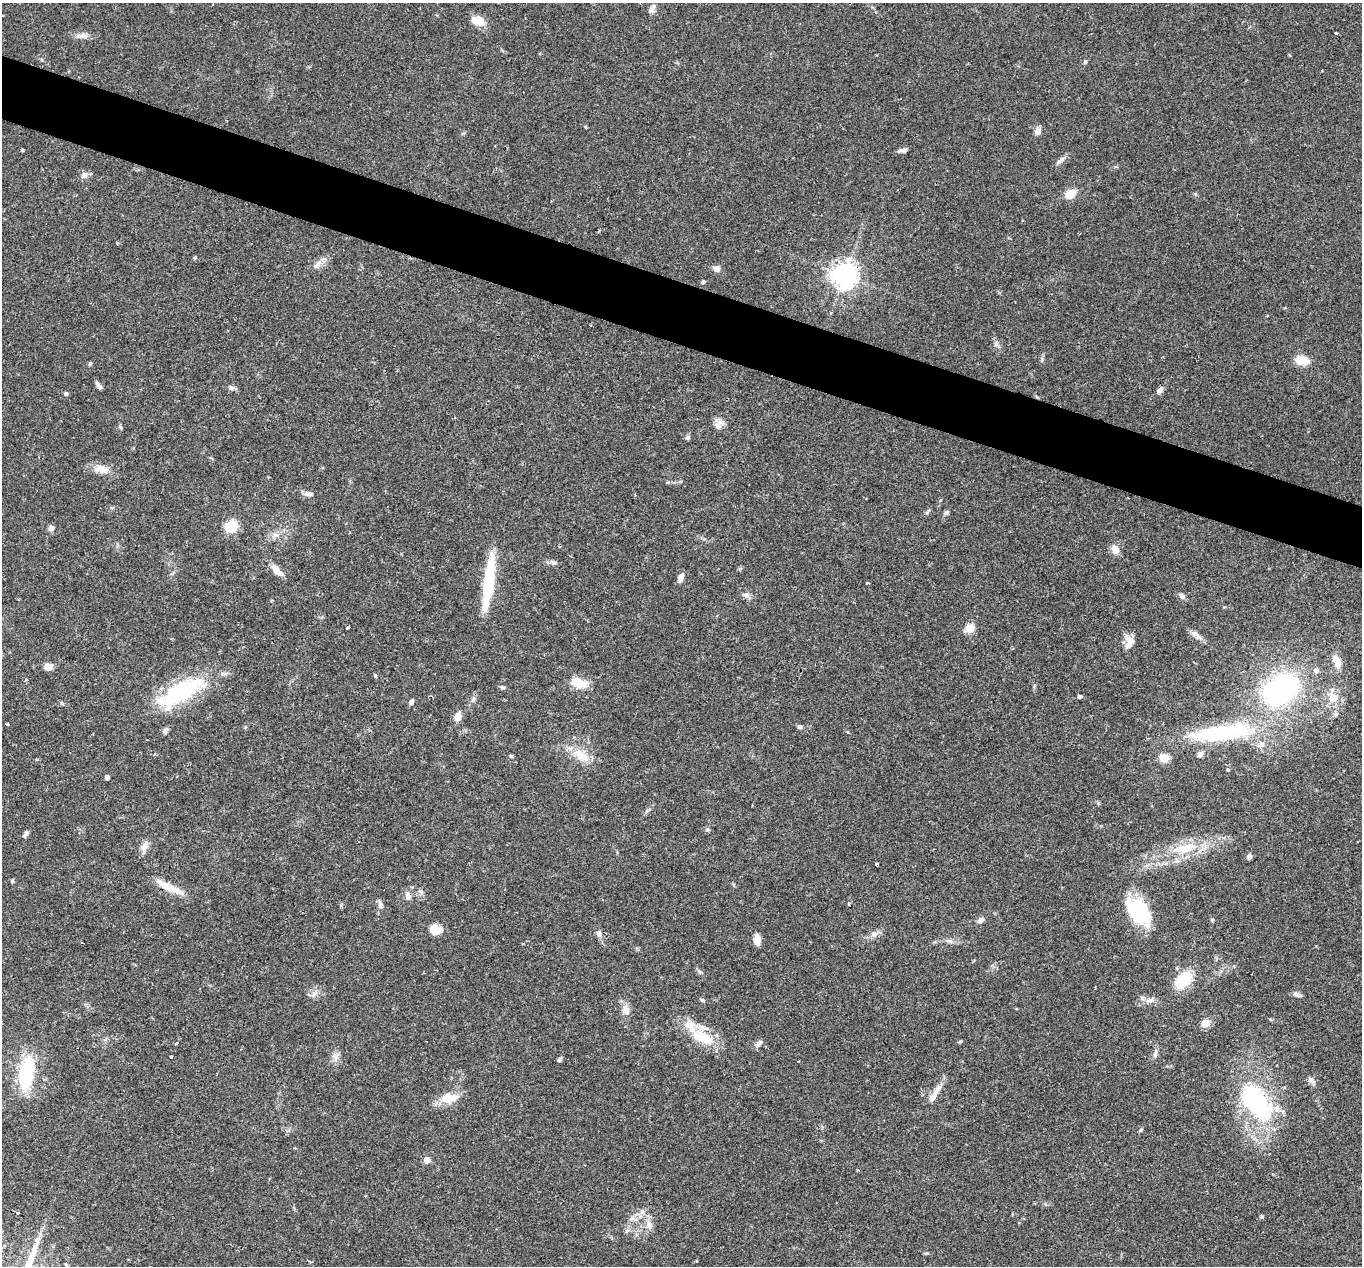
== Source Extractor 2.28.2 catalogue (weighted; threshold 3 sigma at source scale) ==
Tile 11 of 4 x 4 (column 3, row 3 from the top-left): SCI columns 2724-4083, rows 1531-2794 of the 5444 x 5458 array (HDU 1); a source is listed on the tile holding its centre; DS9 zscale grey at full resolution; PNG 1364 x 1268 px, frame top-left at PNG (2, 3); no overlay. Shown black and unused: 5% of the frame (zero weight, under 2 of 3 exposures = <1% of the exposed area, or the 3 px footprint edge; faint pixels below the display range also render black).
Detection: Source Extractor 2.28.2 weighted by HDU 2 'WHT'; one run over the whole footprint, this tile lists its part. Background 0.0311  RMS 0.0038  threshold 0.0171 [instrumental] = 3 sigma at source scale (4.5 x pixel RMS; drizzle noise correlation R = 1.50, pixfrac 1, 0.05/0.05 arcsec/px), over >= 5 px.
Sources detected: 122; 7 inside a brighter listed object's ellipse — not listed separately; the other 115 listed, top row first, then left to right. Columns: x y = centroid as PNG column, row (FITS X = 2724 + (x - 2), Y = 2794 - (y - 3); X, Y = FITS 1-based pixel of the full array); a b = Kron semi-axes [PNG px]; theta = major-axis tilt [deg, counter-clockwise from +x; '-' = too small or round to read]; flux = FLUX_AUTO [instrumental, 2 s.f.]
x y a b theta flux
652 9 12 6 64 1.8
478 20 16 10 -17 5.5
1336 33 3 3 - 0.39
82 36 19 7 -3 2.3
1085 62 6 5 - 0.54
1322 70 3 2 - 0.43
586 127 3 3 - 0.4
1037 131 10 8 72 2
22 150 3 3 - 0.65
900 150 12 6 15 1.4
1060 161 15 6 40 1.9
84 175 9 8 - 1.8
1070 194 14 11 31 4.8
195 257 5 4 - 0.5
318 264 17 6 41 2.5
717 268 8 7 - 2.2
844 275 8 8 - 360
703 282 5 4 - 0.76
996 344 6 6 - 0.98
1302 360 12 8 -11 8.6
90 363 6 4 45 0.49
99 386 10 4 -57 1.3
231 388 10 6 -8 1.2
1160 390 9 6 44 1.6
66 394 5 4 - 0.86
718 424 15 11 81 2.7
688 438 6 6 - 0.83
101 469 21 11 -7 4.7
309 494 10 6 -10 1.9
946 513 8 5 33 0.99
232 526 12 10 43 11
51 528 6 6 - 1.9
275 535 12 7 13 2.5
1115 550 11 9 -66 3.2
553 562 12 6 -15 1.4
277 571 16 7 -47 4.1
681 577 10 6 70 2.4
488 582 57 10 82 25
867 583 4 3 - 0.32
745 595 9 8 - 1.6
1182 596 9 7 -43 1.4
347 627 4 2 - 0.4
970 628 10 8 29 4.8
1196 635 20 6 -40 2.4
1131 640 19 9 -38 3.4
1337 662 19 9 -72 4.5
48 667 7 6 - 4.5
1316 670 7 6 - 1.7
375 676 6 4 -69 0.47
26 680 5 3 - 0.45
578 683 18 10 -18 7.8
1034 686 6 4 71 0.52
502 687 7 4 -10 0.73
1281 690 37 26 35 78
180 692 55 20 30 42
1080 696 4 4 - 3.8
1333 698 13 13 - 5.8
473 699 9 6 63 1.2
411 702 7 6 - 1.2
458 717 9 7 70 3.7
7 724 4 3 - 0.35
800 727 6 5 - 0.91
165 731 8 6 79 1.1
1224 732 92 21 7 47
581 755 29 14 -31 8.1
511 756 5 4 - 0.53
1164 758 8 7 - 5.5
37 759 5 3 - 0.36
107 777 4 4 - 1.7
707 829 7 5 2 0.72
26 834 8 4 53 1.2
145 846 16 8 67 2.7
1184 848 40 13 11 15
1249 857 5 5 - 1.5
876 864 3 3 - 1.4
12 881 5 4 - 0.53
169 888 38 9 -31 6.3
421 891 8 6 -41 1.1
408 896 12 7 -82 2.1
380 904 12 6 -79 1.5
849 904 4 3 - 0.5
1138 911 29 18 -53 30
1212 919 5 5 - 0.52
980 920 9 6 36 1.5
435 930 13 10 -16 5
599 934 9 7 -64 1.8
874 934 11 8 26 2
757 940 11 7 -84 4
950 941 10 6 0 1.4
699 971 7 4 -71 0.68
1184 980 15 10 47 20
314 994 11 6 45 1.7
1296 994 9 6 -27 1.2
702 1000 7 5 -17 0.62
1150 1000 11 6 15 1.7
626 1010 15 10 -78 3.2
1206 1023 10 8 29 3.3
703 1038 34 15 -23 13
176 1043 3 3 - 1.2
759 1044 12 6 49 1.5
1155 1054 12 6 77 1.6
171 1057 3 2 - 0.43
335 1057 14 9 -78 2.4
559 1060 6 4 45 0.81
26 1073 44 19 81 26
1312 1081 15 6 -55 1.5
935 1093 32 7 59 4.1
449 1098 23 12 6 7.5
1256 1102 44 24 -52 53
1140 1130 6 4 70 0.51
427 1160 5 4 - 5.3
17 1213 4 4 - 0.42
1262 1216 6 5 - 0.55
649 1225 15 9 -71 3.4
66 1265 7 4 -63 0.7
Overlapping masked pixels (flux is a lower limit): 2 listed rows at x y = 844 275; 169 888
Unlisted compact peaks at least as high as the median listed source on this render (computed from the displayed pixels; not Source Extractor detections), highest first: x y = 960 1041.